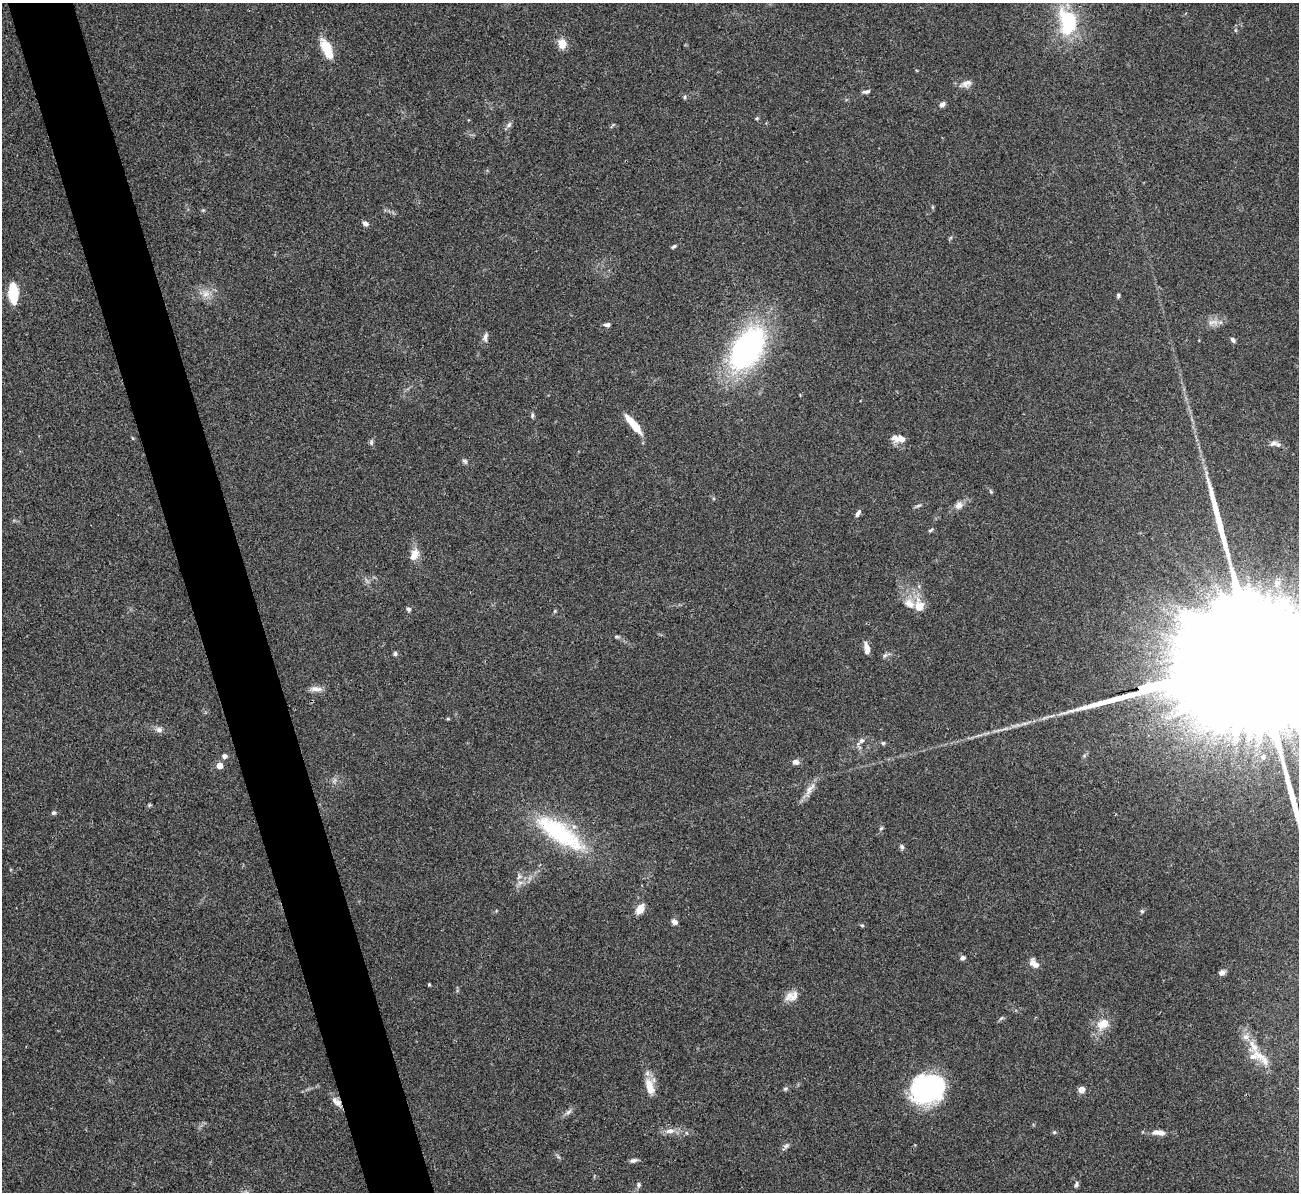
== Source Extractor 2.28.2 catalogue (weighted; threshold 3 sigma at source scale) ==
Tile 11 of 4 x 4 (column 3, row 3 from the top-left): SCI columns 2595-3891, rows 1337-2526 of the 5190 x 5175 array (HDU 1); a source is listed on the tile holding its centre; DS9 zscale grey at full resolution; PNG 1301 x 1194 px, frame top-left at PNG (2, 3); no overlay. Shown black and unused: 5% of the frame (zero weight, under 3 of 4 exposures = <1% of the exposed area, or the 3 px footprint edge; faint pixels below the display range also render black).
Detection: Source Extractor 2.28.2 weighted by HDU 2 'WHT'; one run over the whole footprint, this tile lists its part. Background 0.0751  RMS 0.0058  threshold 0.026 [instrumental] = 3 sigma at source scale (4.5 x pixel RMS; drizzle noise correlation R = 1.50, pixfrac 1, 0.05/0.05 arcsec/px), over >= 5 px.
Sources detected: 90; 1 inside a brighter object's white glare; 1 long thin detection or spike segment (spike, bleed or trail) — not listed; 9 inside a brighter listed object's ellipse — not listed separately; the other 79 listed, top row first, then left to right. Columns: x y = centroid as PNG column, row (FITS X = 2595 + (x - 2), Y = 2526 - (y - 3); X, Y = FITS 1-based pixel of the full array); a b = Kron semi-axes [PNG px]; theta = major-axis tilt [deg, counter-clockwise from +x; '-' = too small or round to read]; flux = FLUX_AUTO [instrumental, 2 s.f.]
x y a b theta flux
1068 21 21 14 -82 47
562 44 11 9 -81 6.2
327 49 20 9 -65 17
966 84 18 9 21 3.8
866 91 10 5 10 1.5
685 97 5 5 - 0.88
942 104 8 5 48 1.9
757 118 5 4 - 0.74
509 125 9 6 45 1.7
365 223 7 5 -28 2.3
674 246 6 4 32 1
13 293 21 9 -87 16
206 294 11 10 - 4.7
1118 295 6 4 88 1.1
1213 322 17 7 3 3.9
607 325 8 5 -2 1.5
485 337 13 5 84 2.3
1233 340 7 4 -47 1.3
747 349 44 25 57 140
532 415 7 4 -89 1
634 425 27 7 -50 11
899 439 18 8 -8 5.4
371 442 8 5 83 1.2
1273 443 12 7 15 2.7
465 461 8 5 -45 1.2
991 492 6 4 -19 0.68
959 505 11 8 26 3.3
918 506 8 3 19 1
858 513 9 4 59 2
931 530 7 4 27 0.88
415 554 14 10 -76 5.4
1277 583 10 7 -87 2.7
919 605 19 13 -82 8.5
409 609 6 5 - 1.3
555 611 6 3 71 0.67
617 637 6 4 -19 0.89
867 648 15 6 -79 4
395 654 6 5 - 1.1
1262 660 156 24 13 110000
316 689 18 6 -2 3.4
448 719 4 4 - 0.63
159 729 9 7 -14 2.3
861 741 7 6 - 1.8
224 756 4 4 - 3
1263 757 7 5 81 1.1
795 762 8 7 - 2.3
220 766 4 4 - 9.4
809 789 18 8 67 4.8
149 805 6 4 46 0.65
54 813 6 5 - 1.1
881 828 6 4 45 0.78
559 833 73 23 -35 57
902 847 7 5 -60 1.3
519 876 8 6 77 2.2
640 909 9 6 57 9.2
1142 911 6 5 - 0.89
674 922 6 5 - 2.8
862 925 5 4 - 0.76
963 958 6 5 - 1.8
1034 963 13 8 -42 3.9
1222 972 8 6 21 2.1
429 984 3 3 - 0.79
789 995 17 9 54 4.3
1001 1018 7 4 36 0.97
1103 1024 18 12 29 8.5
1259 1056 38 9 -41 10
649 1085 16 11 -68 7.5
785 1089 5 4 - 0.87
927 1089 31 25 3 83
1081 1090 5 4 - 11
337 1102 16 8 -44 3.7
568 1112 11 4 40 1.9
670 1131 13 7 8 3.9
1054 1132 6 5 - 0.77
1156 1132 10 7 17 2.6
785 1147 12 5 52 1.7
634 1160 9 5 9 1.7
1076 1184 9 5 78 1.3
638 1185 7 6 - 1.3
Overlapping masked pixels (flux is a lower limit): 2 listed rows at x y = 1262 660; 337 1102
Isophote crosses this tile's border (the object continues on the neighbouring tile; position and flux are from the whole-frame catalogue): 1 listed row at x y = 1262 660